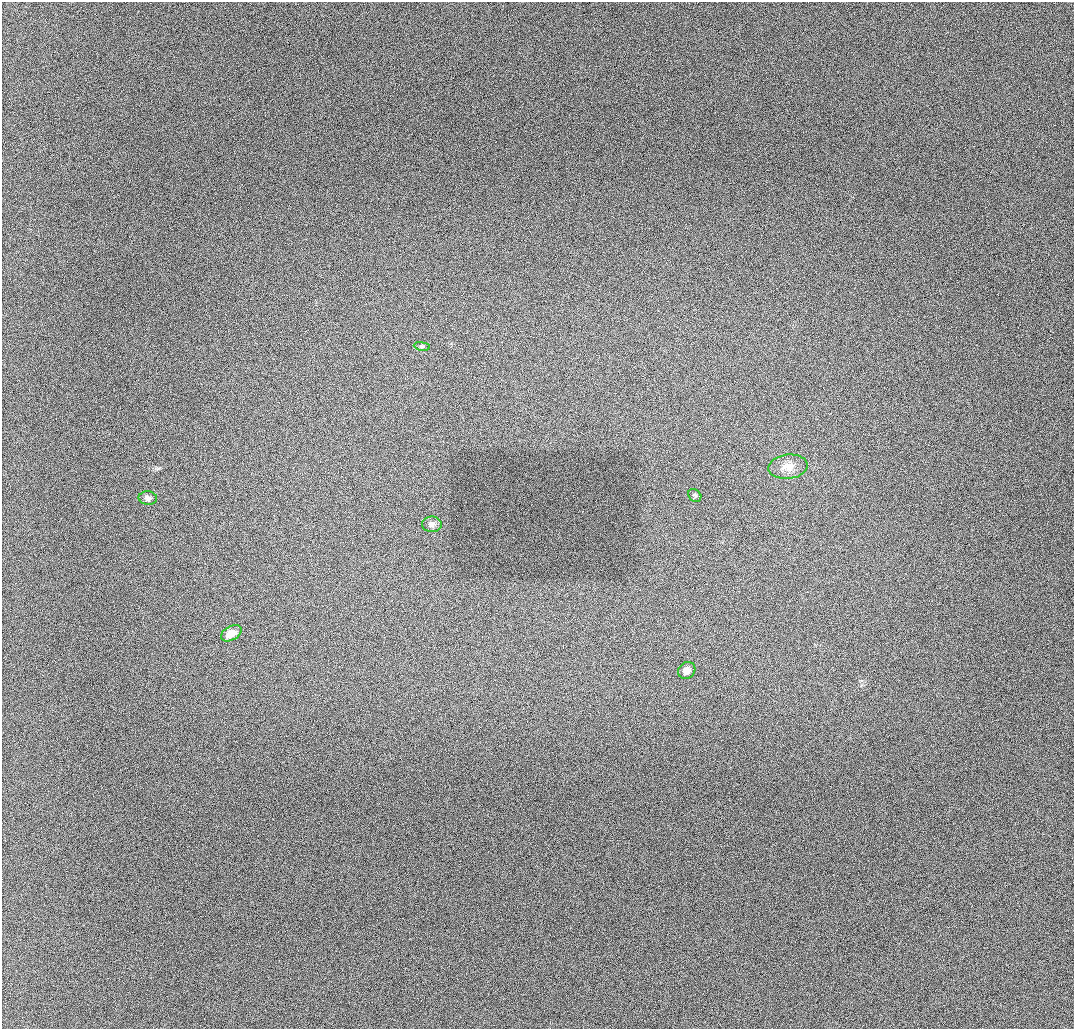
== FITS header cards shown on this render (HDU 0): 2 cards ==
NAXIS1  =                 1072 / length of data axis 1
NAXIS2  =                 1027 / length of data axis 2

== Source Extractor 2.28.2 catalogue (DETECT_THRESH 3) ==
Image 1072 x 1027 px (HDU 0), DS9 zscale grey, 1 PNG px = 1 image px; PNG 1076 x 1031 px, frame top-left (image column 1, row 1027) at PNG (2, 2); each listed source drawn as its Kron ellipse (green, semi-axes under 4 px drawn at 4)
Background 945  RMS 11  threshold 32.9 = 3 sigma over >= 5 px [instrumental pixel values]
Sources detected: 7; all 7 listed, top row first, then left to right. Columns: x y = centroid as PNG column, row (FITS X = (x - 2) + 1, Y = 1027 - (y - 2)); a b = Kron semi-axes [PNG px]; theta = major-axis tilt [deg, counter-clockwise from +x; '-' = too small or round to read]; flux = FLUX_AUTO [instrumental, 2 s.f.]
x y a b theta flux
422 346 8 4 -8 1300
788 467 19 12 6 9200
695 495 7 6 - 1400
148 498 9 7 -7 2600
432 524 10 7 -2 2700
231 633 11 6 29 6700
687 670 9 8 - 5300